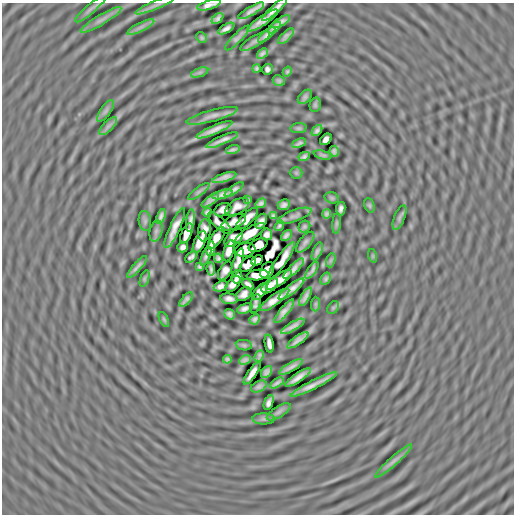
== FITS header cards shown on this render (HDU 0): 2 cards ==
NAXIS1  =                  512
NAXIS2  =                  512

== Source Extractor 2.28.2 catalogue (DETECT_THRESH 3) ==
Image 512 x 512 px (HDU 0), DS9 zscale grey, 1 PNG px = 1 image px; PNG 516 x 516 px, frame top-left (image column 1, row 512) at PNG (2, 3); each listed source drawn as its Kron ellipse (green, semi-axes under 4 px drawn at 4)
Background -1.35e-04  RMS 0.014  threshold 0.042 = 3 sigma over >= 5 px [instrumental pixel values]
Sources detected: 143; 1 with non-positive FLUX_AUTO (blend fragments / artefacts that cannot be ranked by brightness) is neither listed nor drawn; the other 142 listed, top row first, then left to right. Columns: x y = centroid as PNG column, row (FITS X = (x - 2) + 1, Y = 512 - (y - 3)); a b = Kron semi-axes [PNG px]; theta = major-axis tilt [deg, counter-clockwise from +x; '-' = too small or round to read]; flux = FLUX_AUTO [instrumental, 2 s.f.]
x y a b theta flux
155 5 21 4 22 4.2
209 5 12 4 16 5
90 9 20 4 40 3.8
275 9 16 4 43 5.9
251 11 15 3 30 5.5
218 19 7 4 42 3
101 20 23 5 30 6.2
263 21 18 4 34 7.7
281 22 10 4 30 3.7
141 27 15 4 26 4.4
274 28 7 3 39 2.6
226 29 9 4 29 3.7
267 35 11 4 41 4.3
286 36 10 4 45 3.2
202 38 6 5 - 1.7
237 38 17 4 45 3.6
255 41 17 5 31 3.5
262 53 6 4 41 2.6
257 69 4 3 - 1.5
267 69 5 5 - 2.8
200 72 9 4 19 2.3
287 72 5 4 - 1.5
279 81 6 5 - 2
305 97 8 5 46 2.1
315 105 7 5 76 1.5
106 111 13 5 54 2.6
212 116 26 5 15 5.8
108 126 11 5 45 2.9
298 128 8 5 6 1.7
214 130 19 3 23 8
317 130 6 4 49 2.5
326 139 6 4 47 5
222 140 17 3 23 5.7
299 143 7 3 23 2.3
233 150 7 3 16 2.4
334 151 5 4 - 2.4
323 155 9 3 -15 1.9
304 156 6 4 28 2.4
296 173 6 6 - 1.4
224 177 12 4 18 5.1
234 190 11 3 35 3.3
199 192 13 4 38 2.4
222 194 10 4 16 4.2
332 198 7 5 -15 1.5
210 200 10 4 37 3.8
248 200 3 3 - 1.2
261 203 6 4 34 2.7
284 205 6 5 - 3.2
369 205 8 5 -71 1.4
237 207 13 7 29 2.7
341 209 7 4 80 3.3
223 210 9 6 24 4.7
207 212 5 4 - 2
326 214 5 4 - 2
161 216 8 4 70 3.2
273 216 4 3 - 1.6
294 216 18 6 19 3.4
399 217 13 5 67 2.6
247 219 14 5 43 6.2
190 220 11 4 82 3.8
145 221 10 6 -81 2.2
261 221 8 5 62 4.1
233 222 13 6 25 3.5
219 223 14 5 -42 1.1
337 223 10 4 85 1.8
279 226 5 3 - 1.9
304 227 6 5 - 1.8
175 228 22 5 65 8.3
204 230 11 6 83 1.8
156 231 11 6 75 2.8
186 233 10 5 67 8.3
250 233 17 6 31 6.1
267 234 6 5 - 3.8
286 235 6 4 47 2.6
216 238 13 5 54 5.3
234 238 11 6 41 2.4
200 242 12 5 66 7.8
305 242 12 6 50 2.8
258 245 10 6 27 11
183 247 5 5 - 3.6
211 249 7 4 80 3.3
245 250 10 7 9 4.9
229 251 11 5 75 4.8
317 251 9 4 67 2.8
206 256 10 3 67 2.5
373 256 7 4 -72 1.2
191 257 7 4 43 2.4
218 258 5 4 - 2.1
257 260 6 4 27 21
281 260 22 5 55 3.3
331 260 7 4 71 1.8
238 262 14 4 73 2.4
248 264 9 6 40 2.1
137 267 14 3 48 3.3
200 267 4 4 - 1.8
211 269 7 3 -85 2.4
294 269 13 4 45 5.6
267 270 9 6 58 7.8
312 270 10 3 55 2.7
225 271 10 5 59 3.5
258 275 11 5 8 9.1
237 277 6 5 - 2
144 279 8 4 71 1.5
326 279 6 4 58 2.1
279 280 15 5 34 9.3
233 284 9 5 47 4.3
248 284 7 4 -39 3
221 286 7 5 23 3.8
270 286 9 5 39 4.8
291 289 16 4 38 7.3
260 292 10 5 50 5.1
244 294 8 6 36 4.4
305 297 10 3 61 3.8
229 299 9 5 -7 4.4
186 300 8 3 48 2.8
274 300 18 5 36 9.2
255 304 10 4 74 0.86
316 304 7 4 89 1.6
333 308 7 5 50 1.4
245 309 8 4 20 3.7
284 311 15 4 51 5.8
229 314 6 5 - 2.8
255 319 5 4 - 2.7
164 320 8 4 -63 1.3
293 326 13 4 30 5.1
298 340 12 4 35 4.9
269 343 9 4 -81 4.2
244 345 8 5 -8 1.8
259 356 6 3 65 2
227 359 4 3 - 1.7
245 360 6 4 27 2.5
291 367 13 3 29 4.1
267 372 7 4 52 3.1
252 373 13 4 56 6.4
298 378 15 4 34 6.6
277 383 7 3 32 2.6
314 385 26 3 26 8.4
259 386 8 5 27 2.9
269 403 8 4 68 3.5
279 412 14 5 31 3.1
264 419 11 5 0 2.3
393 461 24 3 42 5
At the frame edge (FLAGS 8, measured only in part): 1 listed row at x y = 209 5
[1 non-positive-flux detection neither listed nor drawn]